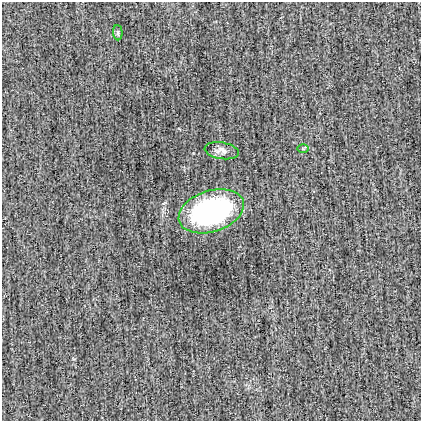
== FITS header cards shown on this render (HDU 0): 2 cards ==
NAXIS1  =                  419
NAXIS2  =                  419

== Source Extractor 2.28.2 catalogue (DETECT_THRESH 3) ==
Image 419 x 419 px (HDU 0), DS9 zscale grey, 1 PNG px = 1 image px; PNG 423 x 423 px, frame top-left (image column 1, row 419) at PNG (2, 2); each listed source drawn as its Kron ellipse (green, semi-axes under 4 px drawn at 4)
Background -0.00173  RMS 0.03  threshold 0.0893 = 3 sigma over >= 5 px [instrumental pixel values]
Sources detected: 4; all 4 listed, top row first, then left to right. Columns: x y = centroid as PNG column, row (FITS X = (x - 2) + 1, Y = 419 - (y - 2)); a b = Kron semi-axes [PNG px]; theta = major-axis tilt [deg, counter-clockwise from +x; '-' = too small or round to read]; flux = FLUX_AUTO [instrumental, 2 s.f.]
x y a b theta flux
118 33 8 5 -87 3.9
303 149 6 4 0 2.4
222 151 17 8 -9 14
211 211 34 20 18 420